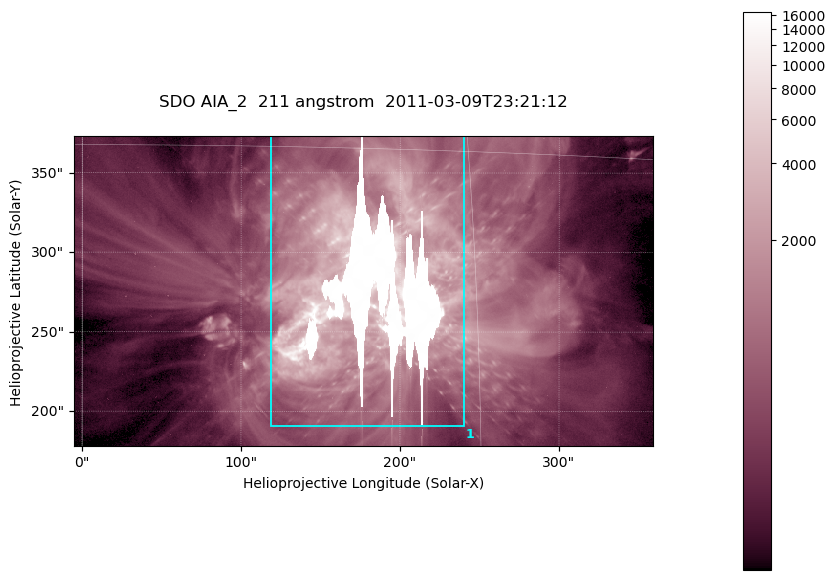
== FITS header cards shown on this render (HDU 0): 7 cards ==
TELESCOP= 'SDO     '           /
INSTRUME= 'AIA_2   '           /
WAVELNTH=                  211 /
WAVEUNIT= 'angstrom'           /
DATE-OBS= '2011-03-09T23:21:12.62' /
CTYPE1  = 'HPLN-TAN'           /
CTYPE2  = 'HPLT-TAN'           /

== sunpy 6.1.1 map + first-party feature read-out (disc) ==
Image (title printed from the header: SDO AIA_2  211 angstrom  2011-03-09T23:21:12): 606 x 324 px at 0.601 arcsec/px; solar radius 967 arcsec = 1609 px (partial field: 2.4% of the solar disc is inside the frame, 100% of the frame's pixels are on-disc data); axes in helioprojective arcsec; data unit not stated in the header (colour bar unlabelled)
Pointing: header CRPIX1/2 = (2040.79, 2040.71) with CRVAL1/2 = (0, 0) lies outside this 606 x 324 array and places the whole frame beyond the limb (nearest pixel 1.39 R_sun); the SolarSoft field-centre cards XCEN/YCEN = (176.8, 275.7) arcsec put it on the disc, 1860 arcsec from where CRPIX/CRVAL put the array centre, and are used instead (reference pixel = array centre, CRVAL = XCEN/YCEN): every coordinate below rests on XCEN/YCEN
Orientation: roll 0.0565 deg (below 1 deg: not rotated)
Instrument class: DISC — disc imager (sunpy class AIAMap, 211 A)
Bright regions (active regions / flare kernels): reference = the on-disc median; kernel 5 px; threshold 5 sigma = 2271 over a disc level ~528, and >= 1.15x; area >= 196 px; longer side >= 4 px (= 2.4 arcsec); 1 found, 1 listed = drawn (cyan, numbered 1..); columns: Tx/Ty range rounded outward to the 2 arcsec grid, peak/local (2 s.f.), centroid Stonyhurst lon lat
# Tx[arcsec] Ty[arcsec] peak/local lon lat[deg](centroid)
1 118..242 190..374 31 +11 +9